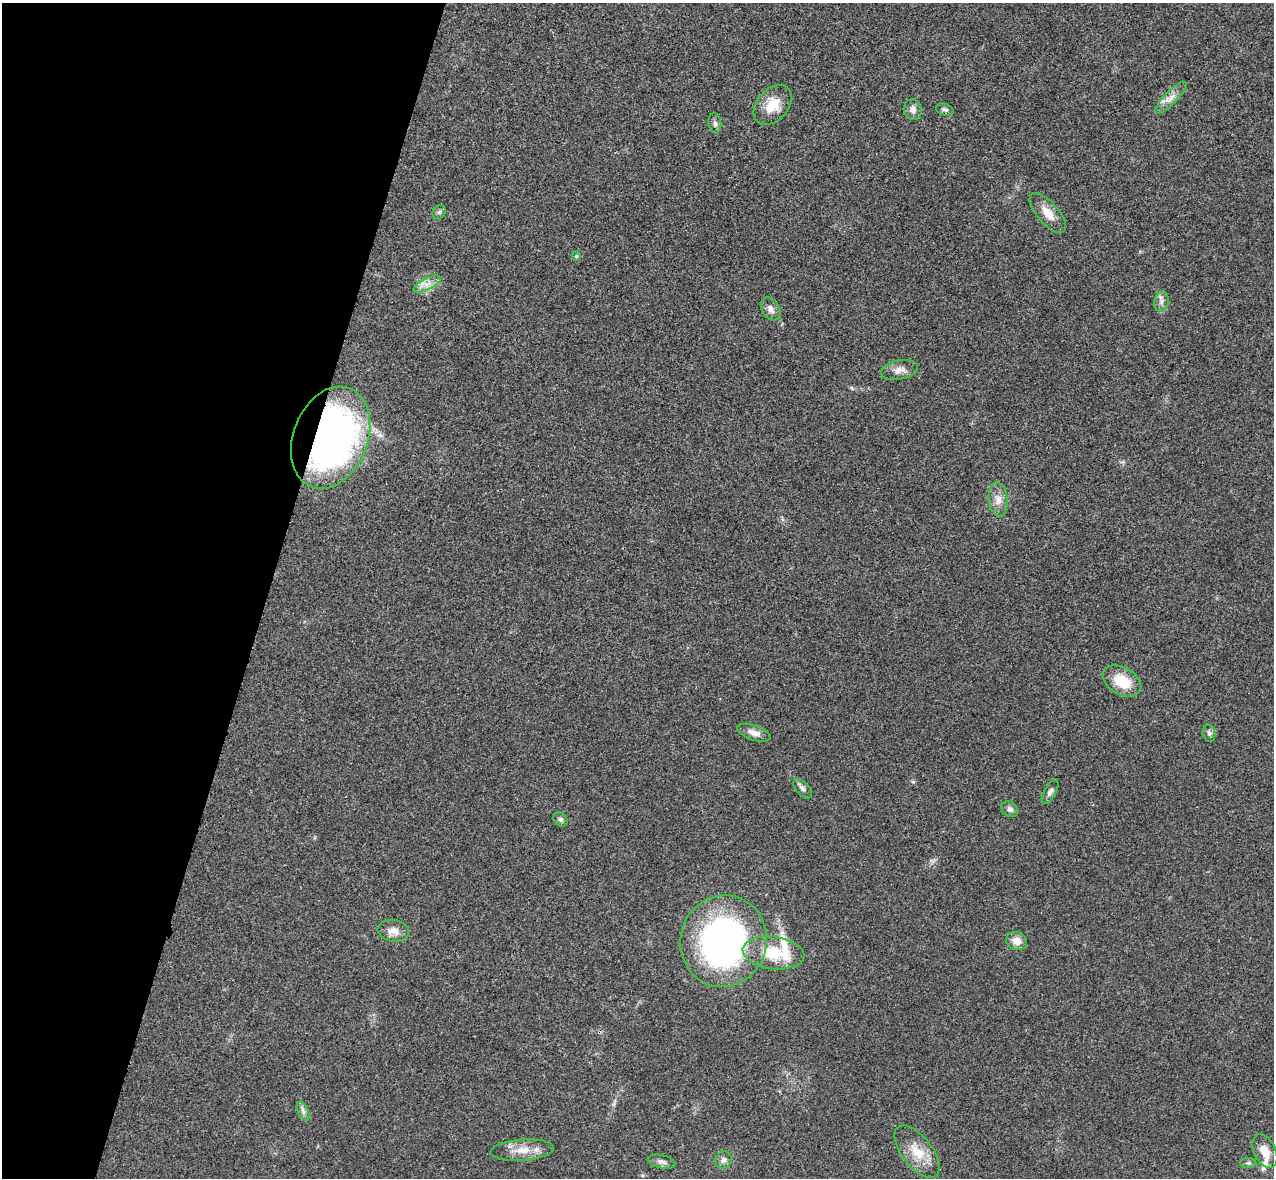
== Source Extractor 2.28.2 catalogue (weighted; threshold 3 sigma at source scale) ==
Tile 9 of 4 x 4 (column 1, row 3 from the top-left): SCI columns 22-1293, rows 1358-2533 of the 5134 x 5189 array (HDU 1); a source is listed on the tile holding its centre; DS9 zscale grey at full resolution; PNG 1276 x 1180 px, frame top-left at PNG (2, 3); each listed source drawn as its Kron ellipse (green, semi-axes under 4 px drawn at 4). Shown black and unused: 21% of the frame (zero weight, under 3 of 4 exposures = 6% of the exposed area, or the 3 px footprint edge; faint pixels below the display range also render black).
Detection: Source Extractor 2.28.2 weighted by HDU 2 'WHT'; one run over the whole footprint, this tile lists its part. Background 0.0207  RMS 0.0044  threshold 0.0197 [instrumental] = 3 sigma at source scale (4.5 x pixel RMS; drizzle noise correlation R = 1.50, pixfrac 1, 0.05/0.05 arcsec/px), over >= 5 px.
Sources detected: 35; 1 cosmic-ray / hot-pixel residue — neither listed nor drawn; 2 inside a brighter listed object's ellipse — not listed separately; the other 32 listed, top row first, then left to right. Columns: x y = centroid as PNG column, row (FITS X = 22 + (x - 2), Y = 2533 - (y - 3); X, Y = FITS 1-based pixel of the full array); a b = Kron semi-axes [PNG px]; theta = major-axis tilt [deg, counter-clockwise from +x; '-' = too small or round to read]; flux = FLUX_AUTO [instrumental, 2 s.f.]
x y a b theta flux
1171 98 21 6 45 3.6
773 105 23 15 48 9.2
945 109 9 5 -17 1.1
913 110 10 9 - 2.5
715 123 10 6 -82 1.4
439 212 7 6 - 0.91
1048 213 25 10 -49 6.1
576 256 5 4 - 0.63
427 284 15 6 26 3.3
1161 301 10 7 80 1.9
771 309 12 8 -58 2.5
899 370 19 9 11 3.5
331 438 53 37 69 200
998 499 17 9 -84 4.1
1122 681 21 13 -31 13
754 733 17 7 -18 3.3
1209 733 8 6 -81 1.4
803 789 12 6 -48 1.7
1050 792 13 6 62 1.7
1010 809 9 7 -44 1.6
560 819 8 6 -43 1.1
393 931 16 11 -7 3.9
724 941 46 43 75 160
1017 941 10 9 - 4.3
774 953 31 16 -7 17
303 1111 10 5 -63 1.4
522 1150 31 10 4 7.3
1265 1151 18 11 -65 6.5
917 1152 31 15 -52 10
723 1160 9 8 - 1.8
662 1162 14 6 -14 1.9
1248 1163 8 5 0 0.8
Overlapping masked pixels (flux is a lower limit): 1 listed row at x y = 331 438